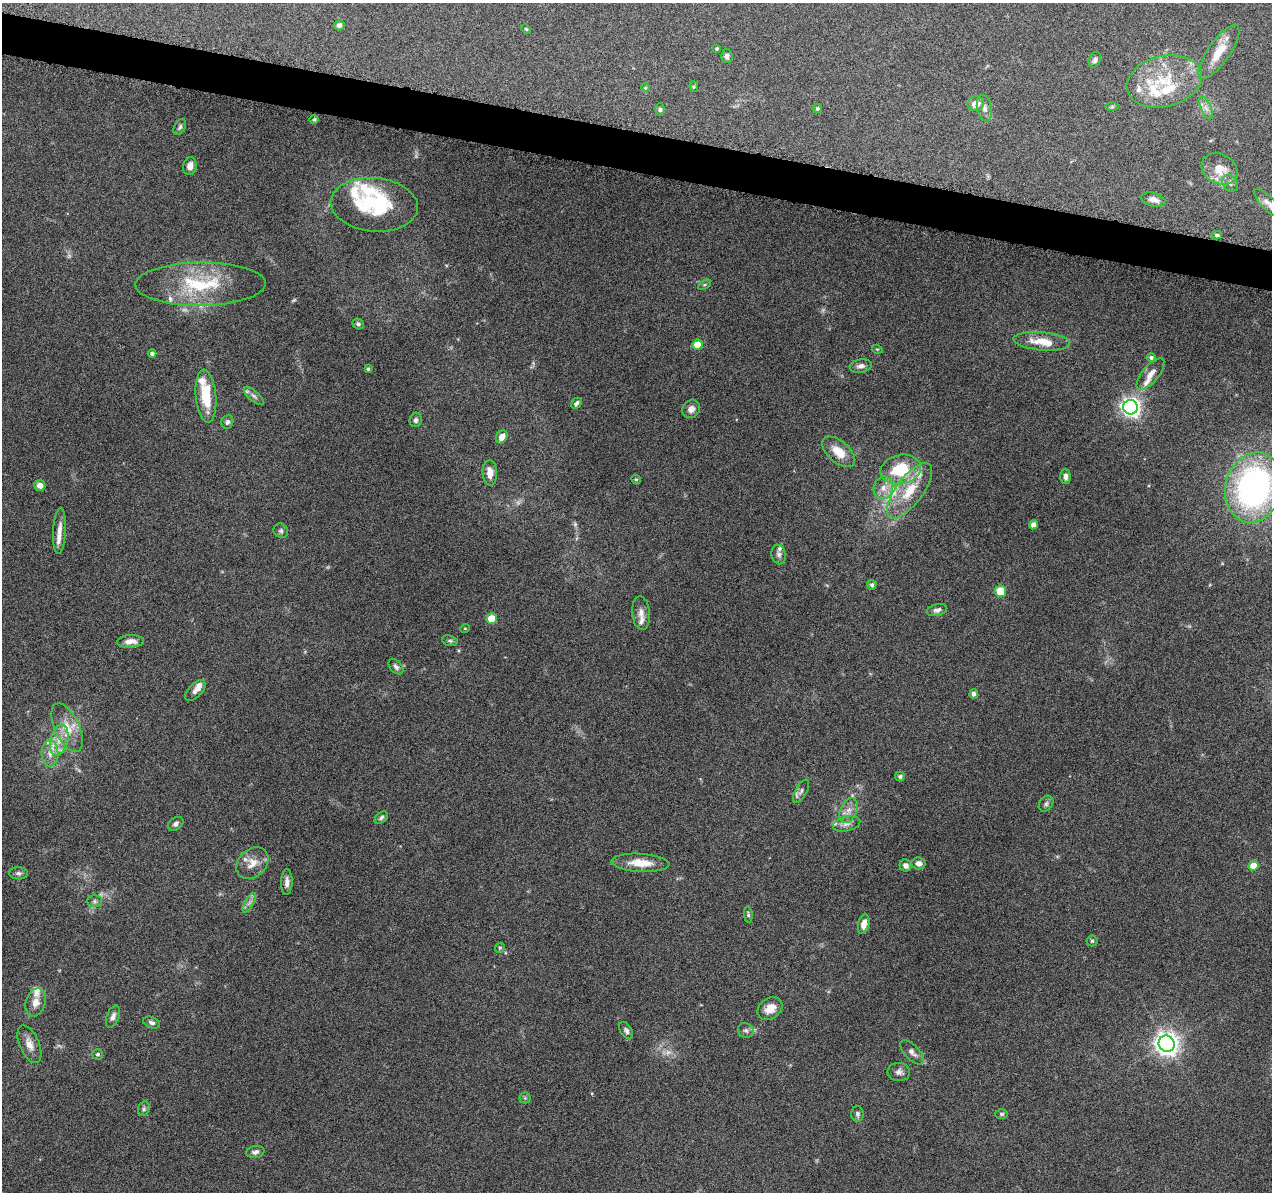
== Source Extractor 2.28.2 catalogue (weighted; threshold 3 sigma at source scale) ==
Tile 11 of 4 x 4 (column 3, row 3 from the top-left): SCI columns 2563-3832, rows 1494-2683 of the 5116 x 5307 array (HDU 1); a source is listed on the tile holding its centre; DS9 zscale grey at full resolution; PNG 1274 x 1194 px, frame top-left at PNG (2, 3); each listed source drawn as its Kron ellipse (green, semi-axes under 4 px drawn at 4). Shown black and unused: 3% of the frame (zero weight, under 9 of 18 exposures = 2% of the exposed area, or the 3 px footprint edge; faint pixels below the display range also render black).
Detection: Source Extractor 2.28.2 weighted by HDU 2 'WHT'; one run over the whole footprint, this tile lists its part. Background 0.116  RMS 0.0038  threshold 0.0155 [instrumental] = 3 sigma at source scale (4.09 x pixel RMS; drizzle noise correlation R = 1.36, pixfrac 0.8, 0.0396/0.0396 arcsec/px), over >= 5 px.
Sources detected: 134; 8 too faint to see at this stretch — neither listed nor drawn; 20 inside a brighter listed object's ellipse — not listed separately; the other 106 listed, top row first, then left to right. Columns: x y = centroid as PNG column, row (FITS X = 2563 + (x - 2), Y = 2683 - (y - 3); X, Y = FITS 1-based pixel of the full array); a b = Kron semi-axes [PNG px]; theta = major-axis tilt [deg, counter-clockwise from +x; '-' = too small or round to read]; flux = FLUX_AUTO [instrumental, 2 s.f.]
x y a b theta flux
339 25 5 5 - 1.2
526 29 5 4 - 0.39
717 49 3 3 - 0.63
1219 52 32 10 55 7.5
727 56 7 5 -87 1.2
1095 60 8 6 66 1
1164 81 38 25 13 19
694 87 5 4 - 0.41
645 88 4 3 - 0.33
976 104 8 7 - 3.9
1112 107 6 4 1 0.57
817 108 4 4 - 0.7
984 108 13 7 -78 2.1
1206 108 12 5 -64 1.6
660 110 6 4 90 0.64
314 119 5 3 - 0.37
180 127 9 5 62 0.8
190 166 9 7 79 2.6
1220 169 19 15 -28 6.8
1230 183 9 7 -57 1.2
1153 199 12 6 -14 2.6
1268 203 19 6 -45 2
374 205 44 27 -5 27
1217 235 5 4 - 0.71
201 284 65 21 1 25
704 285 7 4 31 0.56
358 324 6 5 - 0.85
1042 341 28 9 -5 6.7
697 345 5 5 - 6
877 349 5 3 - 0.35
152 354 4 4 - 0.95
1151 357 4 4 - 0.84
861 366 11 6 10 1.7
368 369 4 3 - 0.52
1150 374 19 8 50 3.1
206 396 26 10 -85 11
254 396 12 5 -42 1.3
576 403 6 4 46 0.83
1130 407 7 7 - 160
691 409 10 8 54 1.9
416 420 7 6 - 0.99
227 422 7 6 - 1
502 437 7 5 56 2.7
839 452 20 10 -41 6.5
901 469 20 14 10 16
490 473 13 7 -87 3.1
1065 477 7 5 -88 1.4
636 479 5 4 - 0.44
40 486 5 5 - 2.5
1254 487 35 28 75 110
883 488 11 9 81 3.2
910 491 33 13 53 11
1033 525 4 4 - 2.6
59 531 23 6 87 2.9
281 531 8 6 -45 0.78
779 554 10 7 -78 1.2
872 585 5 4 - 0.83
1000 591 6 5 - 11
937 610 10 6 13 1.3
641 613 17 9 -85 2.6
492 619 5 5 - 9.2
465 628 5 3 - 0.29
130 641 14 6 3 2.5
450 641 8 5 -17 0.68
396 667 9 5 -50 0.99
195 690 13 6 46 1.7
974 694 5 4 - 1.3
67 728 26 12 -65 7.1
59 740 16 8 76 4.7
50 753 13 8 -89 3
900 777 5 5 - 0.87
801 791 13 6 61 1.3
1046 804 8 6 58 0.87
848 810 13 8 66 2.8
381 818 7 5 41 0.78
176 824 8 6 35 1.2
846 824 14 7 14 2
252 863 18 13 44 4.6
640 863 29 9 -3 6.2
919 863 7 6 - 1.7
906 865 6 6 - 1.6
1253 866 5 5 - 5.3
19 873 9 6 -4 1
287 882 13 5 88 1.7
94 901 7 6 - 0.81
249 903 11 4 60 1.3
748 915 8 4 -84 0.59
864 924 10 5 77 2.8
1092 941 5 5 - 0.53
500 948 5 4 - 0.47
36 1002 14 9 74 3
770 1008 13 10 36 4.1
113 1017 12 6 69 1.6
152 1023 9 5 -21 1
746 1030 8 7 - 0.99
626 1031 9 5 -58 1
29 1044 20 9 -67 3.3
1167 1044 8 8 - 260
912 1052 15 7 -46 1.8
97 1054 5 5 - 0.55
899 1072 11 9 -6 1.6
525 1098 5 5 - 0.55
144 1109 7 5 70 0.75
857 1114 8 6 -89 0.93
1002 1114 6 5 - 0.65
255 1152 9 6 11 1.3
Isophote crosses this tile's border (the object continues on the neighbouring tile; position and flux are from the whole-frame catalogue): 1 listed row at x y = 1254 487